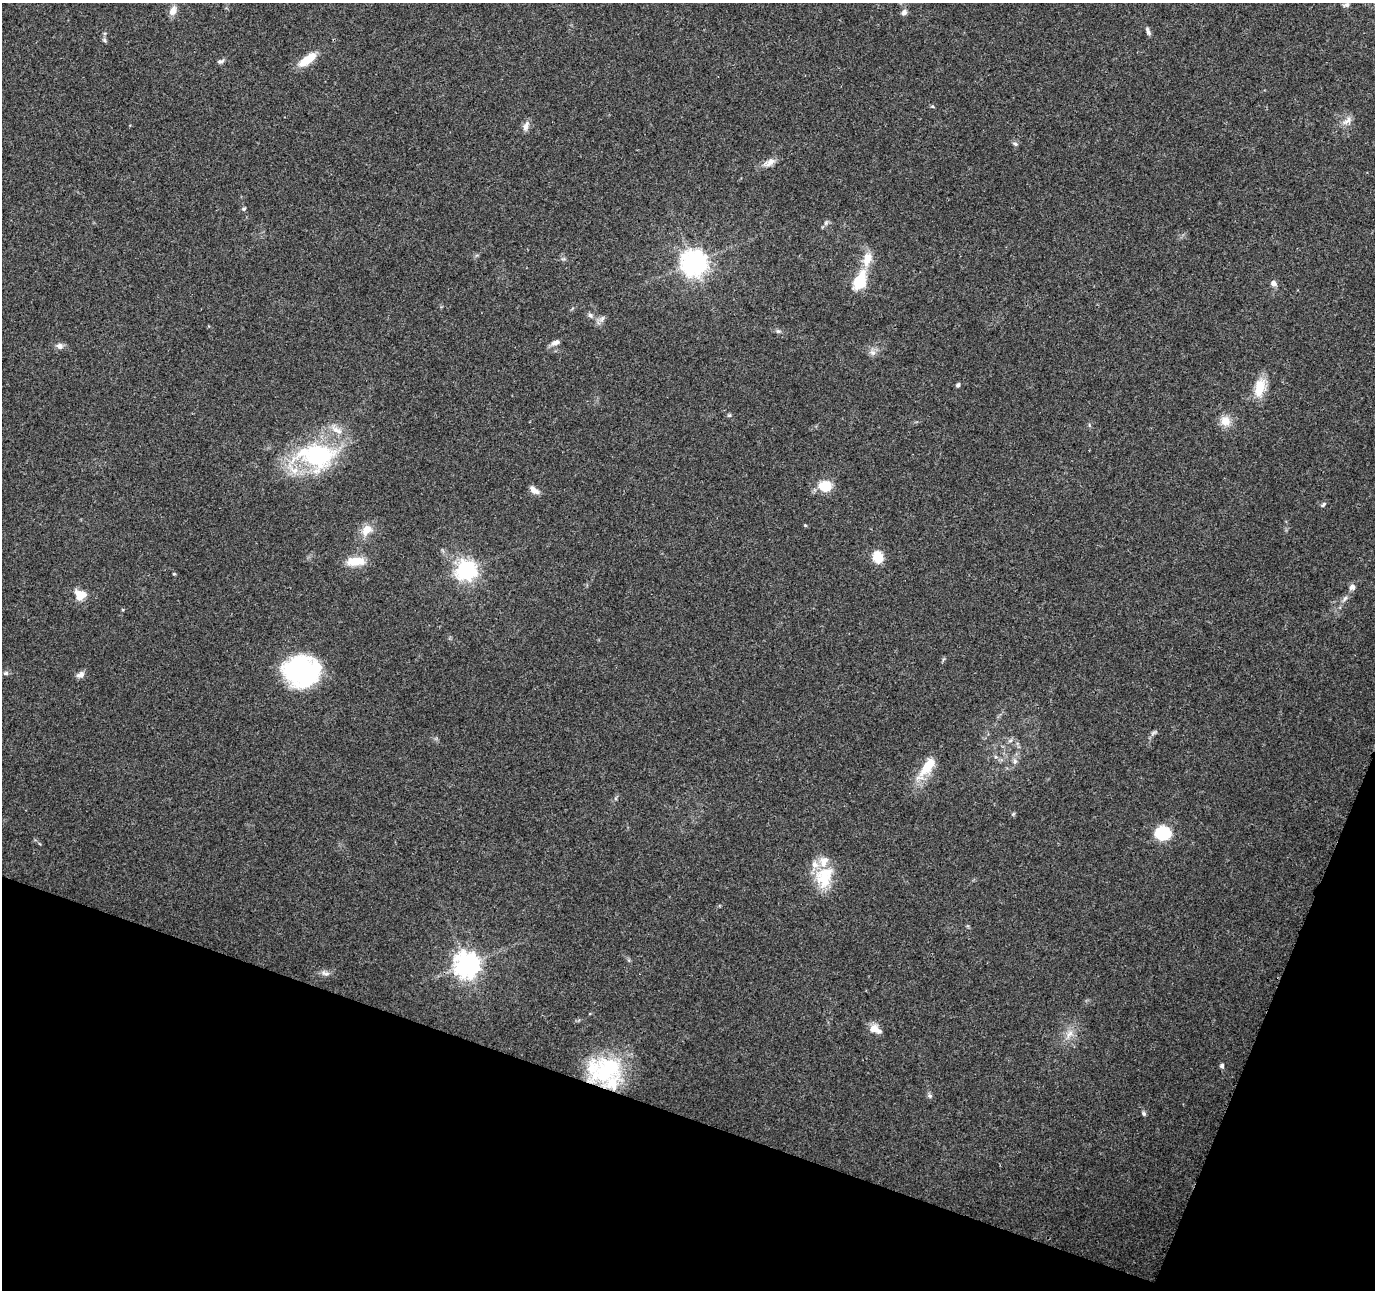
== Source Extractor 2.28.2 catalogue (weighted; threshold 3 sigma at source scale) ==
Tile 15 of 4 x 4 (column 3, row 4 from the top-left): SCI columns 2754-4126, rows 217-1504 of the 5511 x 5649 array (HDU 1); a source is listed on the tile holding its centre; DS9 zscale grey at full resolution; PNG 1377 x 1292 px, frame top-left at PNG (2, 3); no overlay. Shown black and unused: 17% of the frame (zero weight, under 3 of 4 exposures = <1% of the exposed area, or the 3 px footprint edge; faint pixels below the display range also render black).
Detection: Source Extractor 2.28.2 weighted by HDU 2 'WHT'; one run over the whole footprint, this tile lists its part. Background 0.0373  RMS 0.0036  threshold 0.0161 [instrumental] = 3 sigma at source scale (4.5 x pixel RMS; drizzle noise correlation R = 1.50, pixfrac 1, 0.0396/0.0396 arcsec/px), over >= 5 px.
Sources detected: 66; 8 inside a brighter listed object's ellipse — not listed separately; the other 58 listed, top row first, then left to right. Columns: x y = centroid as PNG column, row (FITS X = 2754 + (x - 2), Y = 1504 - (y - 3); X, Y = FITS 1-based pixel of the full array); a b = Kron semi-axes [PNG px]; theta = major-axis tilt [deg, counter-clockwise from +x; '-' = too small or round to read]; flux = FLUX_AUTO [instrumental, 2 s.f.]
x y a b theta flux
1346 5 8 6 25 0.9
173 11 13 8 69 2.6
904 12 7 6 - 1.4
1148 31 12 4 -69 1.1
104 40 7 4 -71 0.62
307 60 23 9 36 7.8
220 61 10 5 19 0.93
1347 120 17 8 45 2.5
526 126 13 7 68 1.9
1015 144 8 5 -36 0.8
769 162 19 9 26 2.7
244 209 6 4 21 0.55
826 223 8 6 70 0.88
868 259 20 11 71 5.6
694 263 8 8 - 390
860 281 20 12 66 13
1274 283 7 7 - 1.6
590 315 8 6 -45 1
602 319 11 6 45 1.4
778 331 8 4 7 0.71
555 343 12 6 26 1.7
60 346 9 7 -21 1.6
872 352 9 8 - 1.7
958 385 6 4 61 0.73
1260 388 25 13 76 7.7
729 415 6 4 42 0.51
1225 421 14 13 - 4.2
318 455 45 33 9 45
825 486 12 10 -4 9.2
534 490 12 7 -36 2.4
1323 504 8 5 47 0.7
805 525 4 3 - 0.36
366 530 16 12 48 4.7
878 557 6 5 - 26
356 561 19 10 2 7.8
466 570 7 7 - 190
174 574 4 4 - 0.36
1352 587 8 7 - 1.5
80 595 12 10 -24 5.7
1345 598 9 6 58 1.2
301 671 33 28 -10 57
6 673 7 5 13 0.79
80 675 11 8 26 1.7
1154 733 11 5 35 0.92
1010 741 7 4 19 0.71
1015 761 7 5 -50 0.98
927 767 35 12 53 9.6
1013 814 6 4 45 0.45
1163 833 11 10 - 18
824 879 25 23 -25 12
467 965 8 8 - 360
325 973 14 6 -18 1.6
875 1029 15 8 -26 3.8
1069 1034 15 7 62 3
1222 1066 6 5 - 0.82
606 1070 46 29 32 34
930 1096 6 4 -45 0.72
1144 1114 6 5 - 0.71
Overlapping masked pixels (flux is a lower limit): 1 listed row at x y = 606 1070